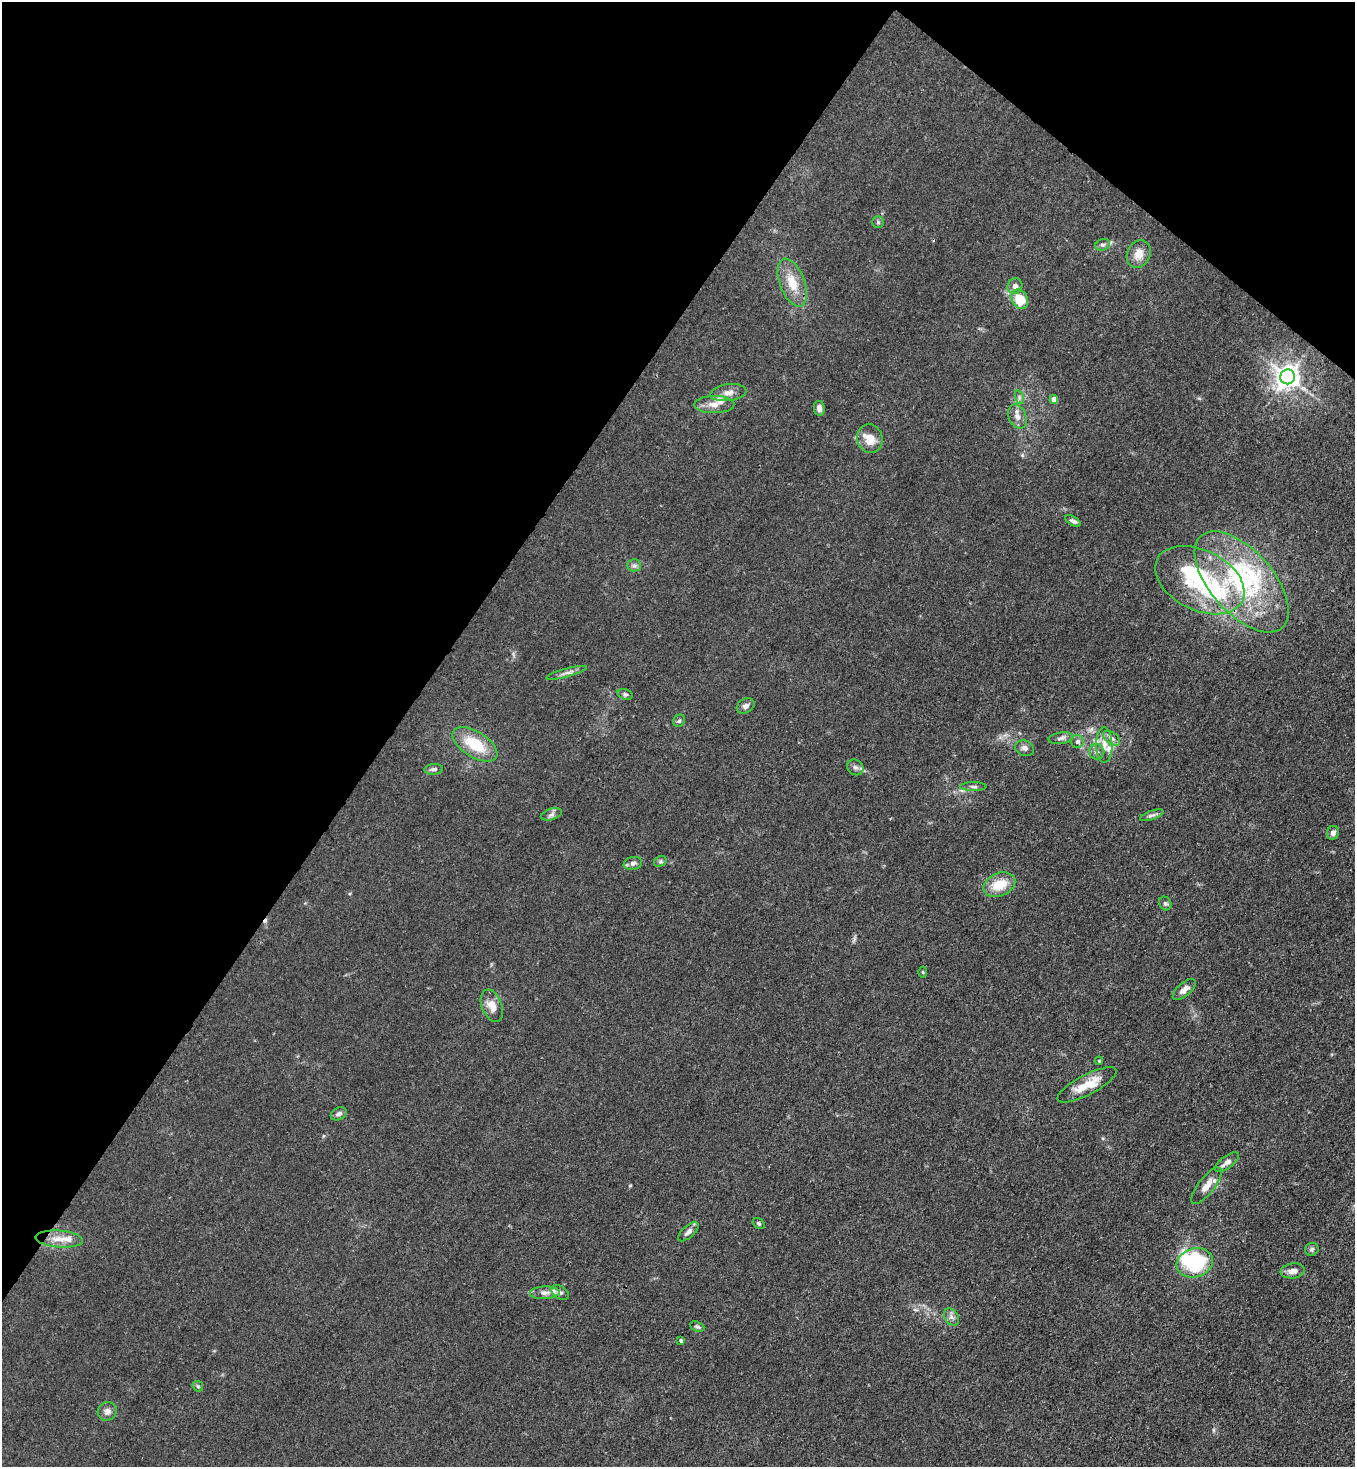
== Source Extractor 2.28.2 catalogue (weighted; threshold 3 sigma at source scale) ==
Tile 2 of 4 x 4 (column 2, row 1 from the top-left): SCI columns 1725-3077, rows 4460-5924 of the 6008 x 5986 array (HDU 1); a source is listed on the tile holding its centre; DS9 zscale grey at full resolution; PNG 1357 x 1469 px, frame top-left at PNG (2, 2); each listed source drawn as its Kron ellipse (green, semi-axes under 4 px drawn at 4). Shown black and unused: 34% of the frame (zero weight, under 3 of 4 exposures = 7% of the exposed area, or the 3 px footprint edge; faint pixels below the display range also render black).
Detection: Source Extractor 2.28.2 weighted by HDU 2 'WHT'; one run over the whole footprint, this tile lists its part. Background 0.0188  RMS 0.0028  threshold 0.0125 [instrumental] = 3 sigma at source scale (4.5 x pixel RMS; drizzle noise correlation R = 1.50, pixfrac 1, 0.05/0.05 arcsec/px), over >= 5 px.
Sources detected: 68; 3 inside a brighter object's white glare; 1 cosmic-ray / hot-pixel residue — neither listed nor drawn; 4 inside a brighter listed object's ellipse — not listed separately; the other 60 listed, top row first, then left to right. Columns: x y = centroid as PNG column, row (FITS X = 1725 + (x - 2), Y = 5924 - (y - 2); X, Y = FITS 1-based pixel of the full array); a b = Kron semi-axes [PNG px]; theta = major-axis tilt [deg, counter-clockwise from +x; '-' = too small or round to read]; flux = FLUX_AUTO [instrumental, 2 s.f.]
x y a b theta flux
878 222 6 6 - 0.48
1103 245 7 5 19 0.67
1139 254 14 11 64 3.1
792 283 25 12 -69 5.8
1015 286 8 7 - 1.2
1020 299 10 7 -58 7.8
1288 377 7 7 - 240
728 393 18 8 7 2.3
1019 397 7 4 -72 0.57
1054 400 4 4 - 2.5
714 405 20 8 1 3
819 408 7 5 -81 1.3
1018 417 12 8 -66 1.9
870 439 14 12 -75 4
1073 521 8 4 -30 0.73
634 565 6 6 - 0.74
1200 580 47 30 -26 29
1242 582 61 31 -49 37
567 673 21 3 15 1.2
625 694 8 5 -17 0.53
746 706 9 7 30 1
679 721 6 5 - 0.52
1061 738 12 5 8 0.98
1112 738 10 5 -37 1
1077 742 6 6 - 0.8
475 744 25 13 -32 9.8
1104 745 17 8 -89 2.7
1024 748 10 7 -18 0.96
1097 752 7 7 - 1
855 767 8 7 - 1
434 769 9 5 5 0.85
973 787 13 4 0 0.75
551 814 11 5 18 0.95
1152 815 12 4 19 0.85
1333 833 7 6 - 1.1
660 861 7 5 30 0.49
633 863 9 6 11 1.1
999 885 16 11 24 6
1165 903 7 6 - 0.59
923 972 5 3 - 0.26
1184 990 14 6 41 1.9
492 1006 17 10 -69 3
1099 1061 4 3 - 0.28
1087 1085 33 10 27 6.1
339 1114 8 6 27 0.96
1227 1162 14 6 37 1.7
1207 1186 22 8 52 2.8
759 1224 6 4 -37 0.45
688 1232 13 6 42 1.3
59 1239 24 8 -5 3.5
1312 1249 7 6 - 0.57
1195 1263 18 14 16 15
1293 1271 12 7 7 1.9
560 1292 9 6 -33 0.89
545 1293 15 6 2 1.6
951 1317 9 6 -59 1
697 1327 7 5 -22 0.51
681 1341 3 3 - 0.55
198 1386 6 5 - 0.38
107 1411 10 9 - 1.3